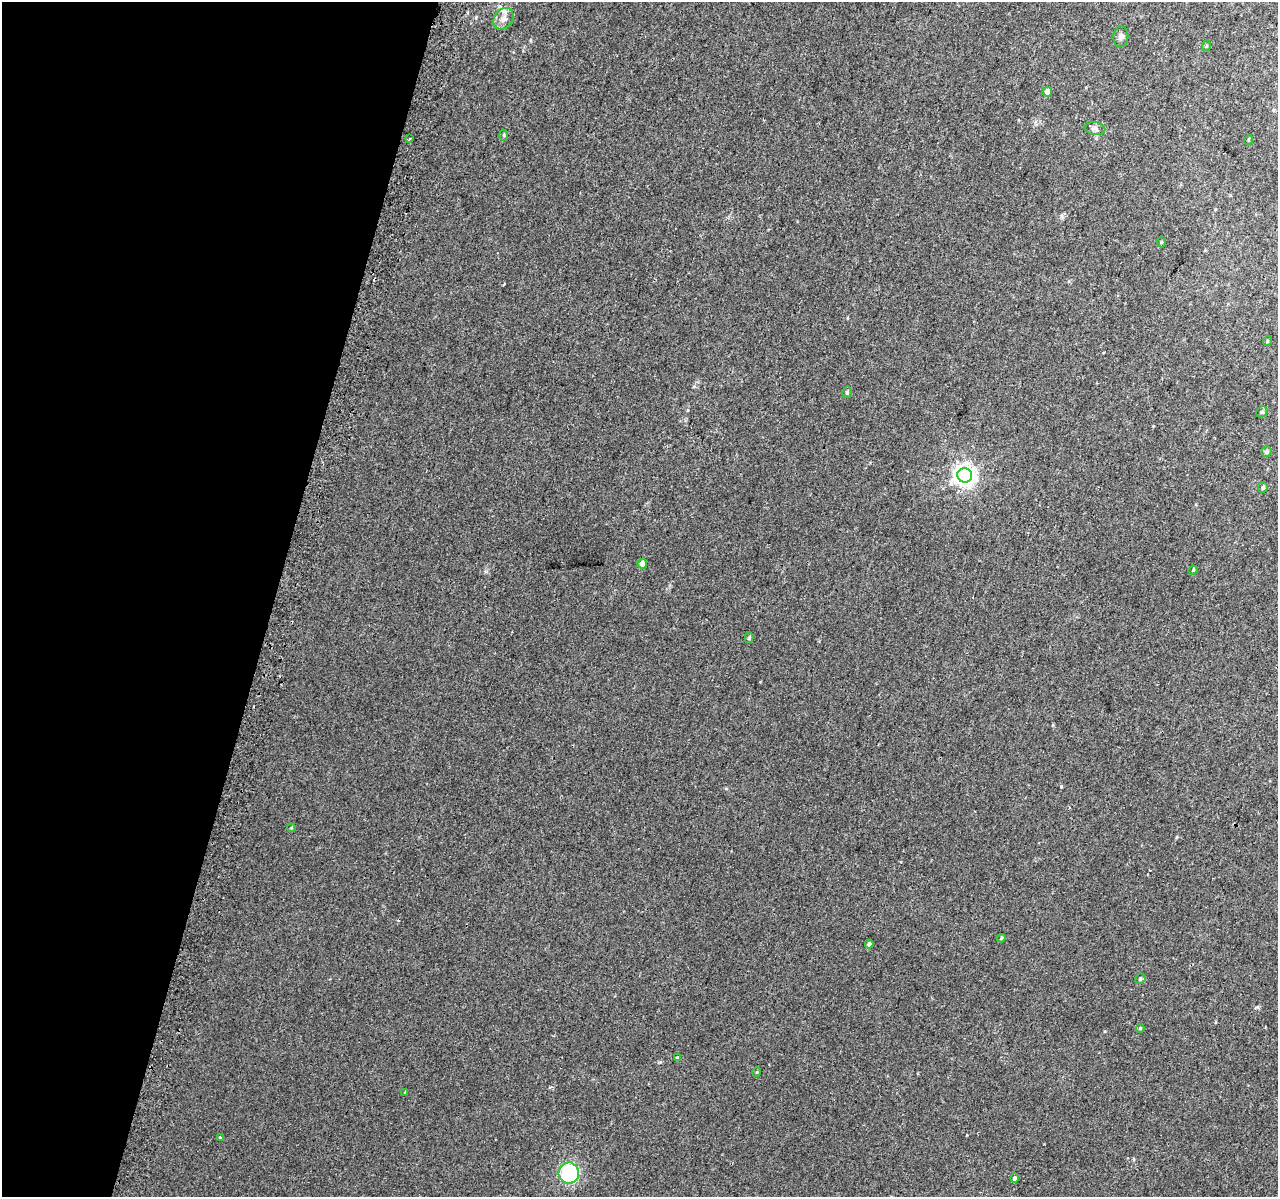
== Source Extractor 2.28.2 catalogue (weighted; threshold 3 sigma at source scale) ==
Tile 9 of 4 x 4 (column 1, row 3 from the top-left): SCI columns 55-1330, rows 1526-2720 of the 5221 x 5500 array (HDU 1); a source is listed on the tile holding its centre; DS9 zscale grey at full resolution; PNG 1280 x 1199 px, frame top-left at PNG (2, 2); each listed source drawn as its Kron ellipse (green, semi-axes under 4 px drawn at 4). Shown black and unused: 21% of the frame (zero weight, under 2 of 3 exposures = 6% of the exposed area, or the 3 px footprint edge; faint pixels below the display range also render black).
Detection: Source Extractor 2.28.2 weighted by HDU 2 'WHT'; one run over the whole footprint, this tile lists its part. Background 0.014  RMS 0.0065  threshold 0.0293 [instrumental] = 3 sigma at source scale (4.5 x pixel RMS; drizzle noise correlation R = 1.50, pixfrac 1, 0.0396/0.0396 arcsec/px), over >= 5 px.
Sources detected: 35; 6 cosmic-ray / hot-pixel residue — neither listed nor drawn; the other 29 listed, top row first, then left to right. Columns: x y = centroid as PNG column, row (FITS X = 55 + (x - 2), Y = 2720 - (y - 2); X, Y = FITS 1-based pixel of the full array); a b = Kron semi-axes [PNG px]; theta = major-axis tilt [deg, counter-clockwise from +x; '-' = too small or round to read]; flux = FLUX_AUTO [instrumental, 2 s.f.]
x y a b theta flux
503 19 12 9 51 4.2
1121 37 10 7 86 2
1206 46 5 3 - 0.66
1047 92 5 4 - 4.3
1095 128 10 6 -11 2.1
504 135 5 3 - 0.68
409 139 3 2 - 1
1248 140 5 3 - 0.5
1161 242 5 3 - 0.57
1267 341 5 3 - 0.53
847 392 6 4 78 0.95
1262 412 6 5 - 1
1266 452 5 5 - 1.2
965 475 7 7 - 360
1263 487 5 4 - 1.3
642 564 5 4 - 4.3
1193 570 5 4 - 0.69
749 638 5 4 - 1
291 828 4 3 - 0.51
1001 938 4 3 - 0.64
869 944 4 4 - 1.7
1140 979 5 5 - 1.1
1140 1028 4 4 - 0.69
677 1058 3 3 - 0.62
757 1072 5 3 - 0.49
405 1092 4 3 - 0.44
220 1137 3 3 - 0.72
569 1173 10 10 - 45
1015 1178 5 4 - 1.2
Unlisted compact peaks at least as high as the median listed source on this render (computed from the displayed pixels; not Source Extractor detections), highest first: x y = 1061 786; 1257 1007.